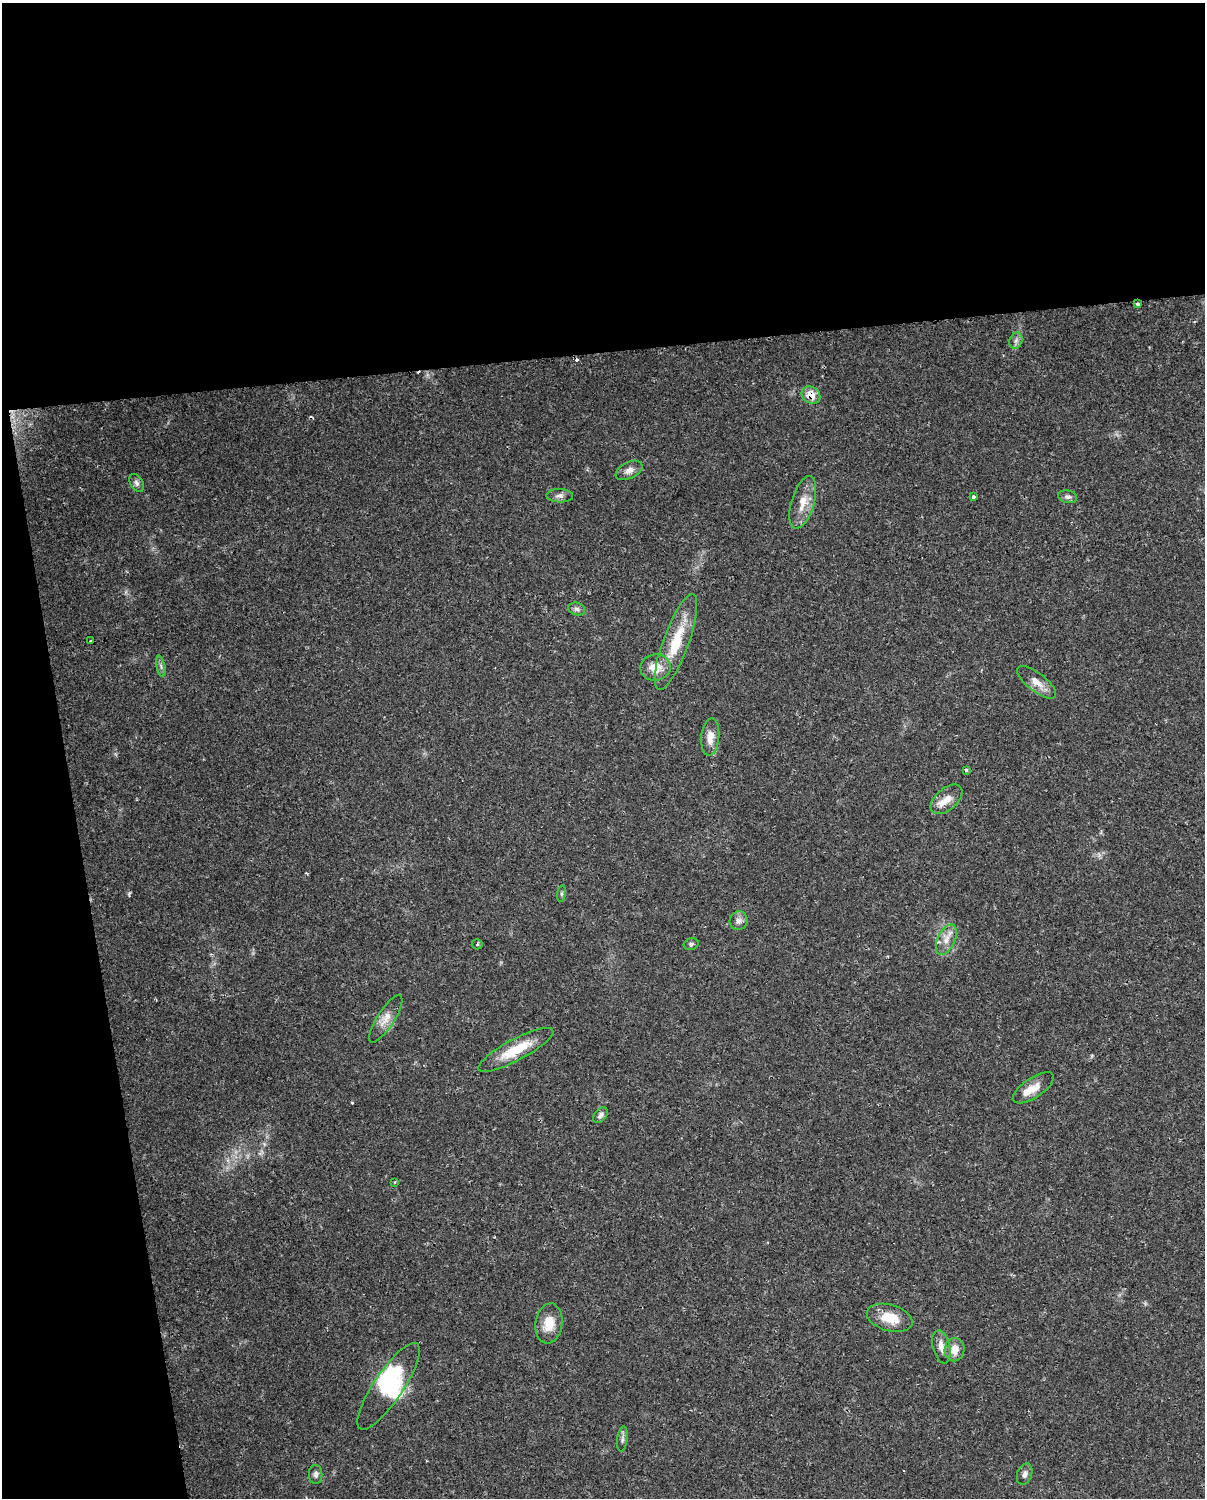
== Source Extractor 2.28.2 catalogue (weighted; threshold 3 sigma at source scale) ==
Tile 1 of 4 x 3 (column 1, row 1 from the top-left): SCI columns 1-1203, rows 3020-4515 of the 4812 x 4588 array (HDU 1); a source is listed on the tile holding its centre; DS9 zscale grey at full resolution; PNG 1207 x 1500 px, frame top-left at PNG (2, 3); each listed source drawn as its Kron ellipse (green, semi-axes under 4 px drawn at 4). Shown black and unused: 29% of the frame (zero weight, under 2 of 3 exposures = <1% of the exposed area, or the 3 px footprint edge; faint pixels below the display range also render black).
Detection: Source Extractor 2.28.2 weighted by HDU 2 'WHT'; one run over the whole footprint, this tile lists its part. Background 0.0362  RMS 0.0036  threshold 0.0163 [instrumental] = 3 sigma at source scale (4.5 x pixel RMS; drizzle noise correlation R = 1.50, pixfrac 1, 0.0396/0.0396 arcsec/px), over >= 5 px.
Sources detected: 42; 2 inside a brighter object's white glare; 3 cosmic-ray / hot-pixel residue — neither listed nor drawn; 1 inside a brighter listed object's ellipse — not listed separately; the other 36 listed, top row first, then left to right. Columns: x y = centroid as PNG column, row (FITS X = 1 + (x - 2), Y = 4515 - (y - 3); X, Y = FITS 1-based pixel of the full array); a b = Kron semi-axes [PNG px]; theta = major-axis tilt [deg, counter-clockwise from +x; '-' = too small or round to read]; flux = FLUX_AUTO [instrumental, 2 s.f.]
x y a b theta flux
1138 304 4 3 - 1.3
1016 341 8 6 70 1.2
811 395 10 8 -33 4.1
629 470 14 8 26 2.4
137 483 10 6 -59 1.3
560 496 13 7 -2 1.5
973 497 3 3 - 1.2
1068 497 9 6 -11 1.2
803 502 27 11 73 6
577 609 8 6 -17 1.1
91 641 3 2 - 0.5
676 642 51 13 70 15
161 666 11 3 -79 0.85
655 668 15 13 9 5.6
1037 682 24 9 -38 3.9
710 737 19 9 85 4
966 770 4 3 - 0.5
947 799 19 11 41 4
562 894 8 4 82 0.65
739 921 9 9 - 1.7
946 940 16 8 65 3.4
477 944 5 5 - 0.47
691 944 7 6 - 0.79
386 1019 27 8 57 4.1
516 1050 42 11 28 11
1033 1088 23 10 33 5.1
600 1115 9 6 49 1.2
394 1182 4 2 - 0.3
890 1318 23 13 -16 8
549 1323 20 13 82 6.8
941 1347 17 8 -76 3
955 1350 12 10 81 4
389 1386 51 14 56 18
622 1439 13 5 83 1.1
316 1474 10 6 89 1.2
1025 1474 11 7 71 1.5
Overlapping masked pixels (flux is a lower limit): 2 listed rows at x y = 1138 304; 811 395